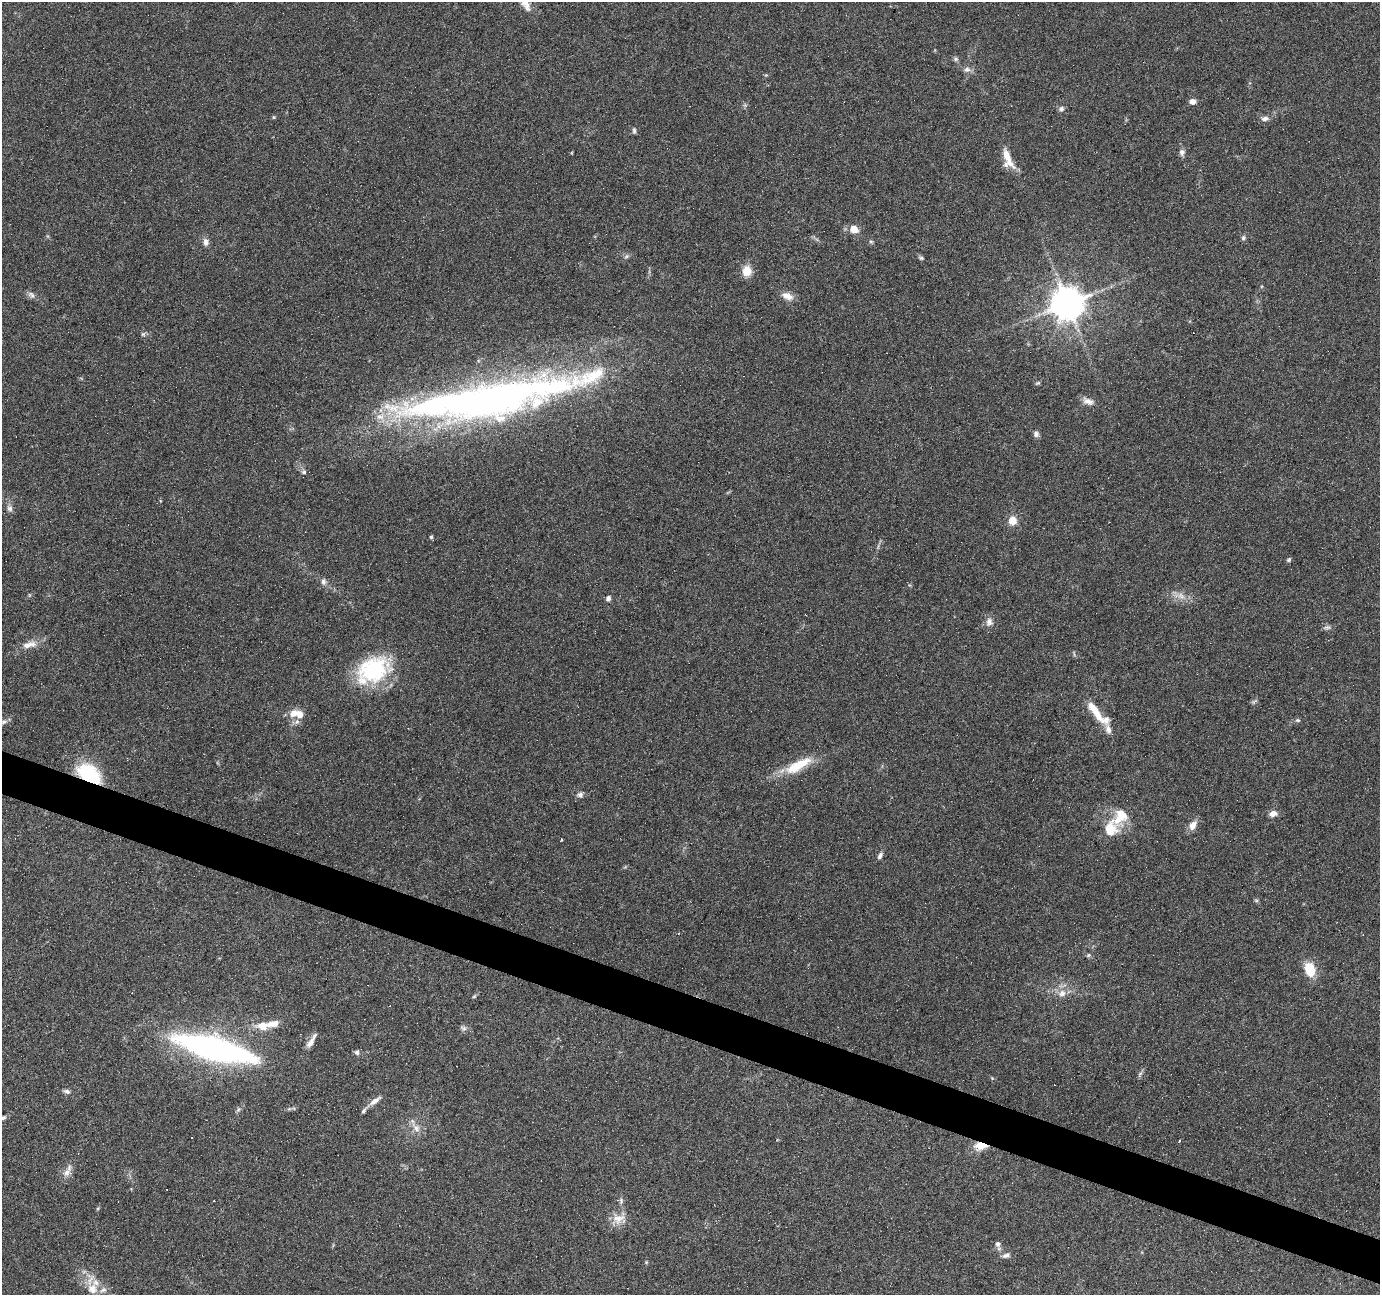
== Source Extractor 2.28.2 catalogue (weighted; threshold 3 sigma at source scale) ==
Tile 6 of 4 x 4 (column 2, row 2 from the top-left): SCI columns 1379-2756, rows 2795-4087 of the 5516 x 5653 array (HDU 1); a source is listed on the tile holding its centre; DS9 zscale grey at full resolution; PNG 1382 x 1297 px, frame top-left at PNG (2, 2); no overlay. Shown black and unused: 3% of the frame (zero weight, under 4 of 7 exposures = <1% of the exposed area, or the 3 px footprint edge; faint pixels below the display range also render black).
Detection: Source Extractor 2.28.2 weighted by HDU 2 'WHT'; one run over the whole footprint, this tile lists its part. Background 0.035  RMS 0.0028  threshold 0.0115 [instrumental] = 3 sigma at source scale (4.09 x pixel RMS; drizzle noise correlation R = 1.36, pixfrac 0.8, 0.0396/0.0396 arcsec/px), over >= 5 px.
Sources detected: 102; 2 inside a brighter object's white glare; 9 cosmic-ray / hot-pixel residue — not listed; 13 inside a brighter listed object's ellipse — not listed separately; the other 78 listed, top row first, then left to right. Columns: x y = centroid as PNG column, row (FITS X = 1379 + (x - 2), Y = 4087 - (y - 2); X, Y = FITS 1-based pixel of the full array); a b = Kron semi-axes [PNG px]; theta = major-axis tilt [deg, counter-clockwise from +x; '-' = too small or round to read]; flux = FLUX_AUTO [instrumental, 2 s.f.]
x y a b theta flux
525 3 21 10 -63 3.6
955 59 7 6 - 0.58
967 70 10 7 11 1.1
1192 101 7 6 - 1.3
1061 109 7 7 - 0.79
274 117 5 4 - 0.29
1265 118 11 6 9 1.1
634 131 8 4 -89 0.53
1182 152 9 7 90 0.95
1007 155 34 8 -67 4
854 229 8 7 - 3.4
1243 238 7 6 - 0.59
871 241 6 5 - 0.43
206 242 10 7 -83 1.3
626 256 7 5 22 0.64
921 258 7 5 -23 0.5
747 271 12 11 - 3.5
31 295 11 8 -44 1
787 296 17 9 -20 2.2
1067 303 9 9 - 610
143 334 6 6 - 0.52
1038 383 7 4 26 0.41
490 400 124 49 16 140
1088 401 16 9 -18 1.9
1036 434 9 7 -82 0.84
304 472 7 6 - 0.72
9 508 9 7 -75 1
1012 521 10 9 - 3
431 537 5 4 - 0.39
1289 560 6 5 - 0.48
323 582 9 7 88 1.1
1181 596 14 9 -27 2.3
608 598 6 5 - 0.83
989 622 12 9 85 1.6
1327 628 13 4 3 0.7
29 644 23 9 13 2.9
1074 654 9 3 -80 0.32
373 670 42 28 26 24
1254 701 11 4 36 0.5
293 713 13 9 33 2.7
1097 713 33 9 -53 5.5
1298 720 7 5 -1 0.51
3 722 11 6 33 1
798 765 40 12 28 8.7
89 774 22 14 -34 20
580 795 9 7 9 0.9
1273 814 9 7 12 1.7
1120 816 26 18 62 7.2
1193 825 12 8 62 2.2
561 840 3 2 - 0.34
880 856 9 5 60 0.87
625 867 5 5 - 0.31
1256 900 6 4 -18 0.37
1088 955 7 5 22 0.45
1310 969 16 11 -70 6.4
1062 993 10 9 - 2
474 996 6 5 - 0.36
263 1026 18 10 2 4
463 1028 10 7 -18 0.85
311 1041 22 6 58 1.9
215 1049 87 22 -15 79
357 1052 8 6 81 0.72
1140 1074 10 4 55 0.59
992 1078 4 4 - 0.27
67 1091 9 6 -18 0.77
375 1101 18 6 36 1.8
289 1109 7 4 18 0.46
238 1110 7 4 45 0.52
3 1118 8 5 25 0.68
416 1128 18 8 -51 2.2
980 1146 16 10 4 3.8
67 1172 14 10 52 2
621 1201 9 6 -90 0.77
619 1218 21 16 10 3.9
998 1244 8 7 - 1
1006 1255 11 7 15 1.1
646 1262 5 4 - 0.27
92 1289 16 15 - 4.3
Overlapping masked pixels (flux is a lower limit): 2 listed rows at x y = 89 774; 980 1146
Isophote crosses this tile's border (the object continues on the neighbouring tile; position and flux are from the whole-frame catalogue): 3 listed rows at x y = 525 3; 3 722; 3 1118